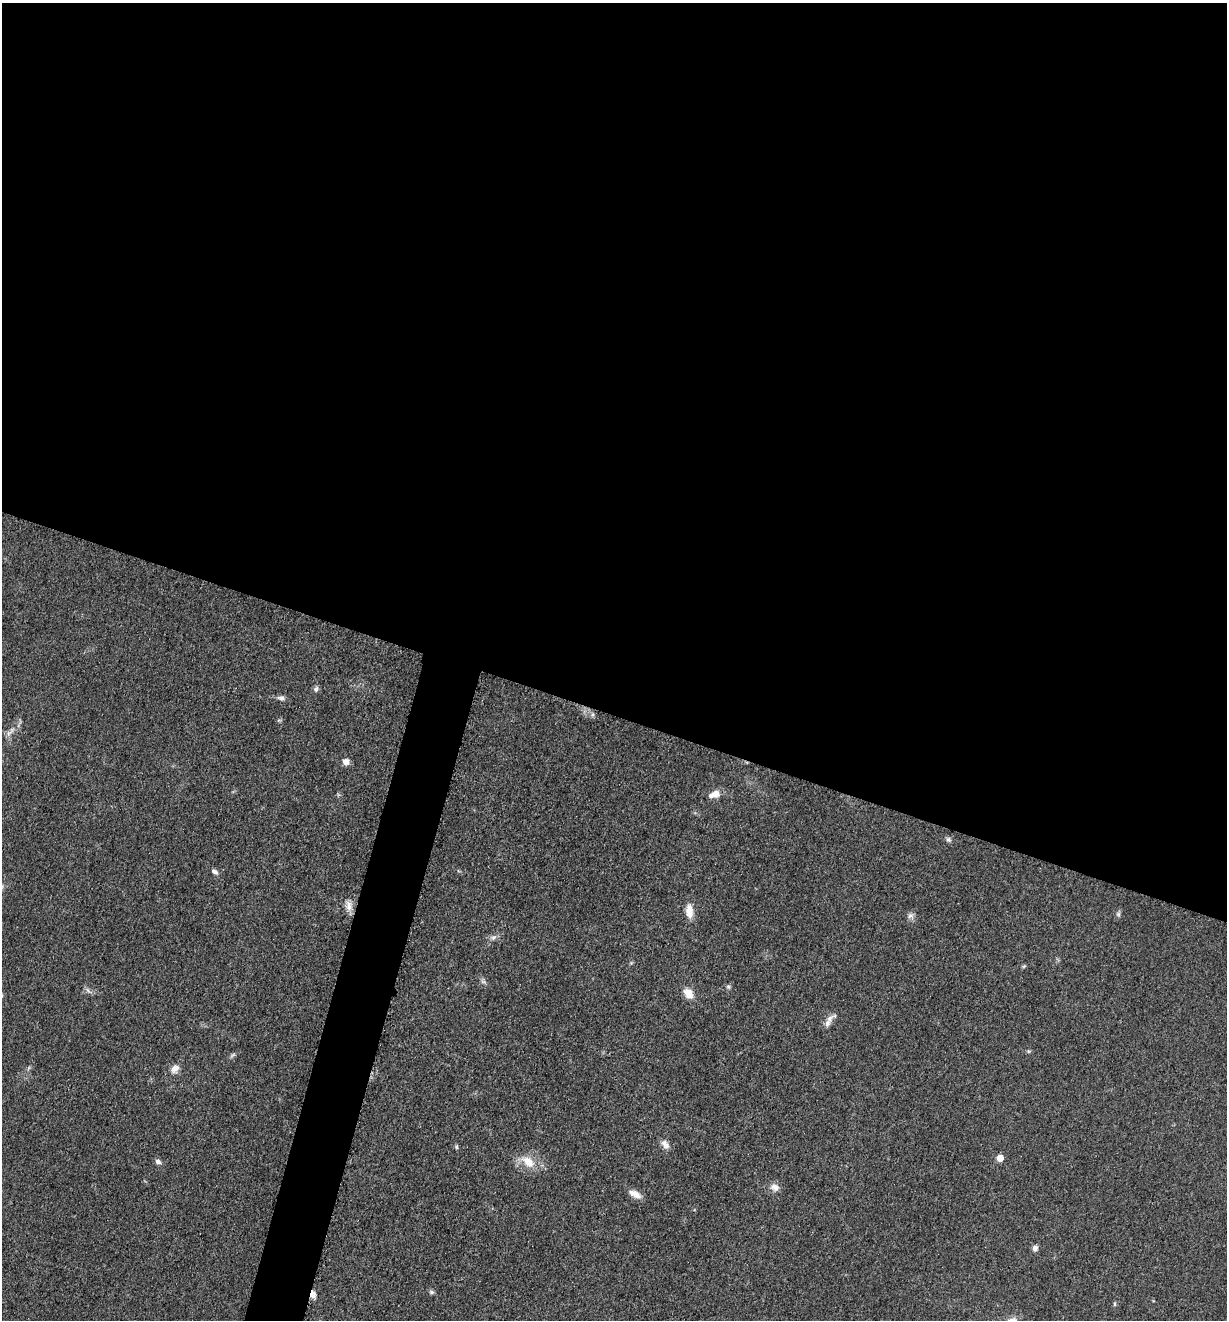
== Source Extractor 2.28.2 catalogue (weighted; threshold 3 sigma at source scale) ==
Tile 3 of 4 x 4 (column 3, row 1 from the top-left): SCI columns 2715-3939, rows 3966-5283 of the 5305 x 5292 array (HDU 1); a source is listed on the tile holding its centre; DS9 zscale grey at full resolution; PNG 1229 x 1322 px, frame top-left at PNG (2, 3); no overlay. Shown black and unused: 57% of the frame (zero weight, under 3 of 5 exposures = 1% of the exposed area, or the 3 px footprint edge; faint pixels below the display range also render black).
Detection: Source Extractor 2.28.2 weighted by HDU 2 'WHT'; one run over the whole footprint, this tile lists its part. Background 0.0512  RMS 0.0057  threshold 0.0255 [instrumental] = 3 sigma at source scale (4.5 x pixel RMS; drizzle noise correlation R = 1.50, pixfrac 1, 0.05/0.05 arcsec/px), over >= 5 px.
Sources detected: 30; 2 inside a brighter listed object's ellipse — not listed separately; the other 28 listed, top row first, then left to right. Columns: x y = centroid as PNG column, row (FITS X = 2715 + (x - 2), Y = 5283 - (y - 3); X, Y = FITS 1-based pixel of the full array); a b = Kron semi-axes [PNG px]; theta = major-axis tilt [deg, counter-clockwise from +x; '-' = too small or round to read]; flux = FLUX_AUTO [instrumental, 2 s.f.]
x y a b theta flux
316 689 6 5 - 1.9
281 698 10 6 -11 2
9 733 12 6 45 2.4
346 762 7 7 - 3.2
715 794 10 9 - 4.4
948 839 7 6 - 1.3
214 871 9 6 -36 1.9
349 906 15 8 -83 4.4
689 911 18 9 -86 6.4
1118 914 6 5 - 1.1
910 916 9 7 36 2
493 938 8 5 17 1.8
728 986 6 5 - 1
688 993 14 10 -51 5.9
830 1018 12 7 55 3.4
233 1055 10 3 40 0.98
175 1069 13 9 55 3.7
665 1144 14 8 -54 3.2
456 1147 5 5 - 0.87
1000 1158 5 5 - 7.8
158 1162 8 6 -17 1.8
528 1162 20 11 -39 9.6
775 1187 12 9 -24 3.6
635 1194 17 8 -26 4.6
1035 1248 7 6 - 2.1
432 1292 8 5 -26 1.1
313 1294 7 5 -82 5.1
1115 1304 6 4 90 0.7
Overlapping masked pixels (flux is a lower limit): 1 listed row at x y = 313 1294